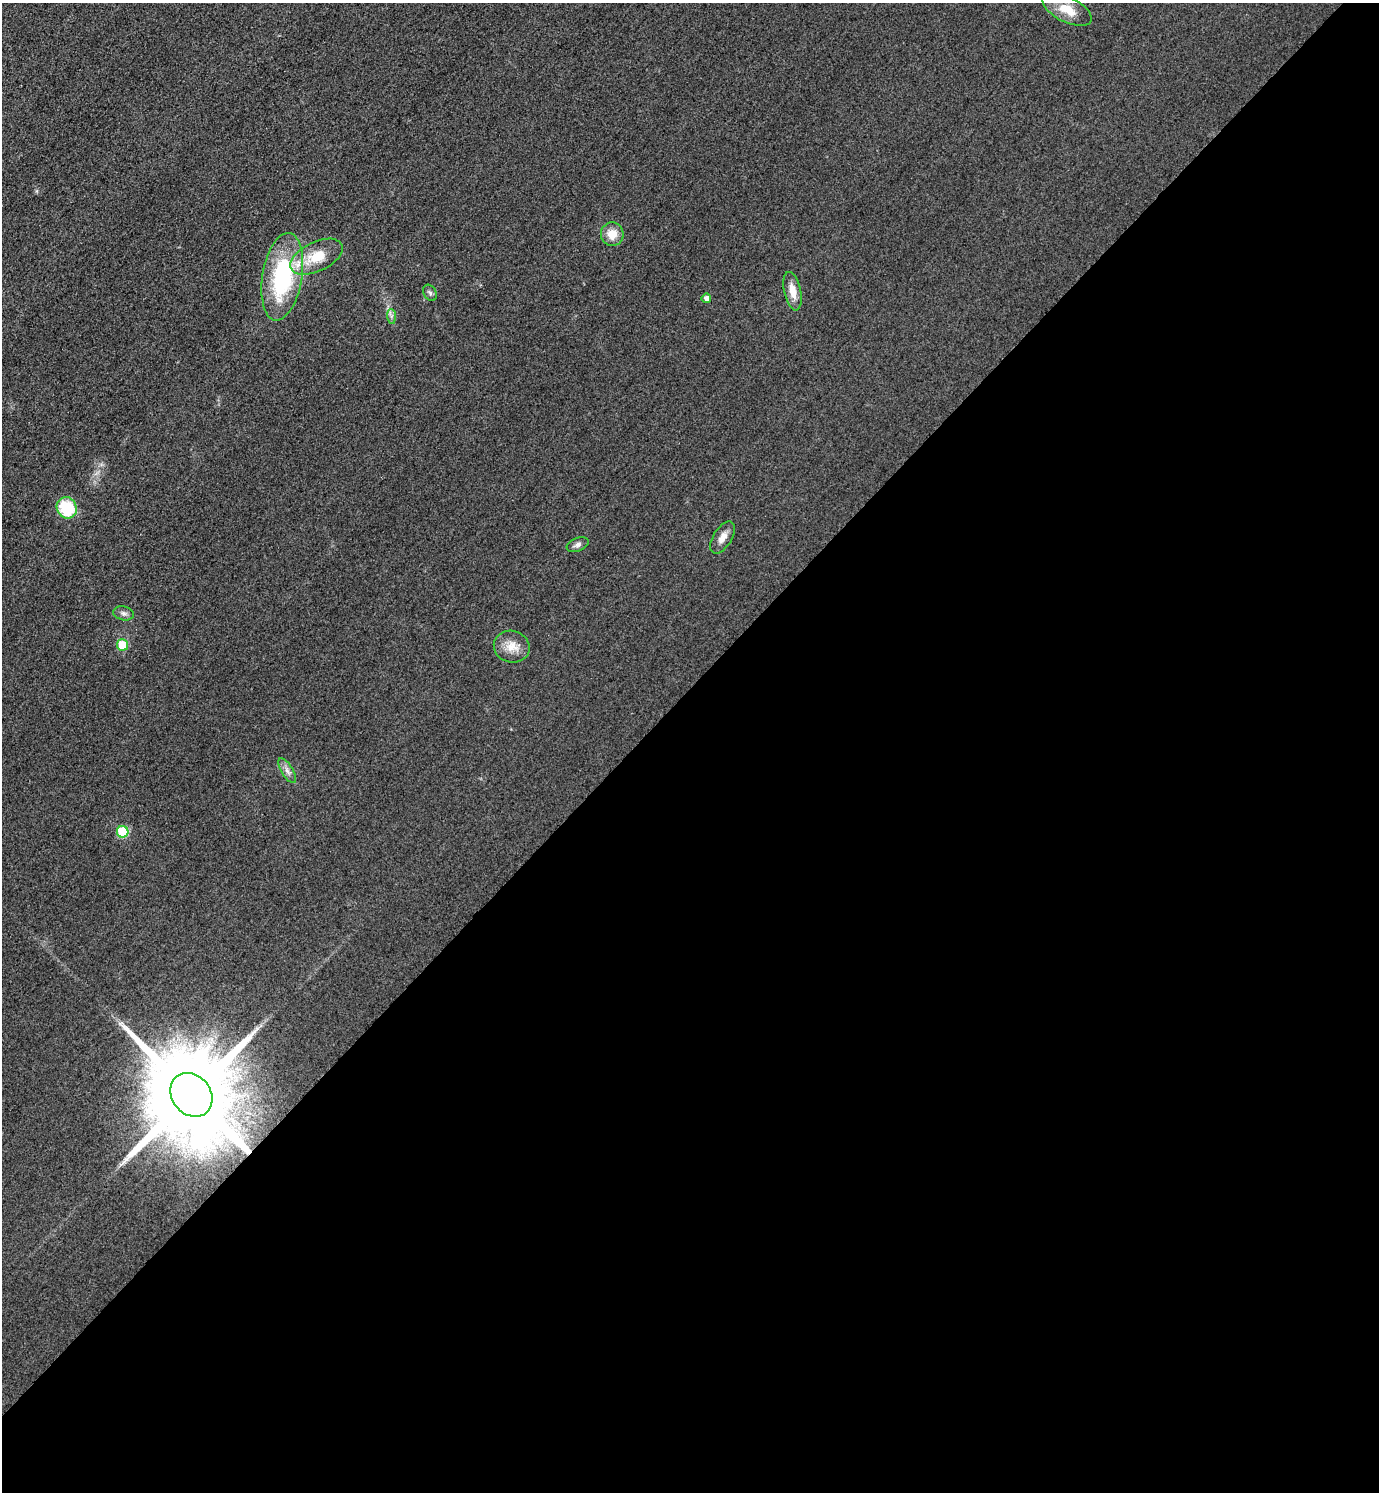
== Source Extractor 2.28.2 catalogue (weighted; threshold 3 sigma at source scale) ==
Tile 15 of 4 x 4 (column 3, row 4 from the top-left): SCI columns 3081-4457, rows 30-1519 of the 6018 x 6018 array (HDU 1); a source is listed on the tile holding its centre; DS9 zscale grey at full resolution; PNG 1381 x 1494 px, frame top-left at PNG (2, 3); each listed source drawn as its Kron ellipse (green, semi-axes under 4 px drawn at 4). Shown black and unused: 54% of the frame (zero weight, under 3 of 4 exposures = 3% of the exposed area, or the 3 px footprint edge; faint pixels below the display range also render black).
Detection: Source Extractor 2.28.2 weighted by HDU 2 'WHT'; one run over the whole footprint, this tile lists its part. Background 0.0749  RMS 0.017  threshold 0.0778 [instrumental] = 3 sigma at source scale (4.5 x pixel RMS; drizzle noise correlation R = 1.50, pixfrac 1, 0.05/0.05 arcsec/px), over >= 5 px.
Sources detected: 17; all 17 listed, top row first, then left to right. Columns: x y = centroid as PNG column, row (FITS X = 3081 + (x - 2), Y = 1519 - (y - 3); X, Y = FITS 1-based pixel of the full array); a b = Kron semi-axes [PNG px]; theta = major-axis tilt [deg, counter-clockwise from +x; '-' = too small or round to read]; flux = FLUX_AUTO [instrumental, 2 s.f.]
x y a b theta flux
1067 9 27 12 -27 36
612 234 12 11 - 24
317 257 28 14 26 55
282 277 44 20 81 210
792 291 19 8 -78 23
430 293 9 6 -60 4.6
706 298 5 4 - 9.3
391 316 7 4 -86 4
67 508 11 10 - 82
723 538 18 9 59 15
578 545 11 6 22 6.6
124 613 10 7 -12 6.4
122 645 5 5 - 58
512 647 18 16 -13 26
287 771 14 5 -58 9.1
123 832 6 5 - 120
191 1095 23 19 -51 47000
Overlapping masked pixels (flux is a lower limit): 1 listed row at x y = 191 1095